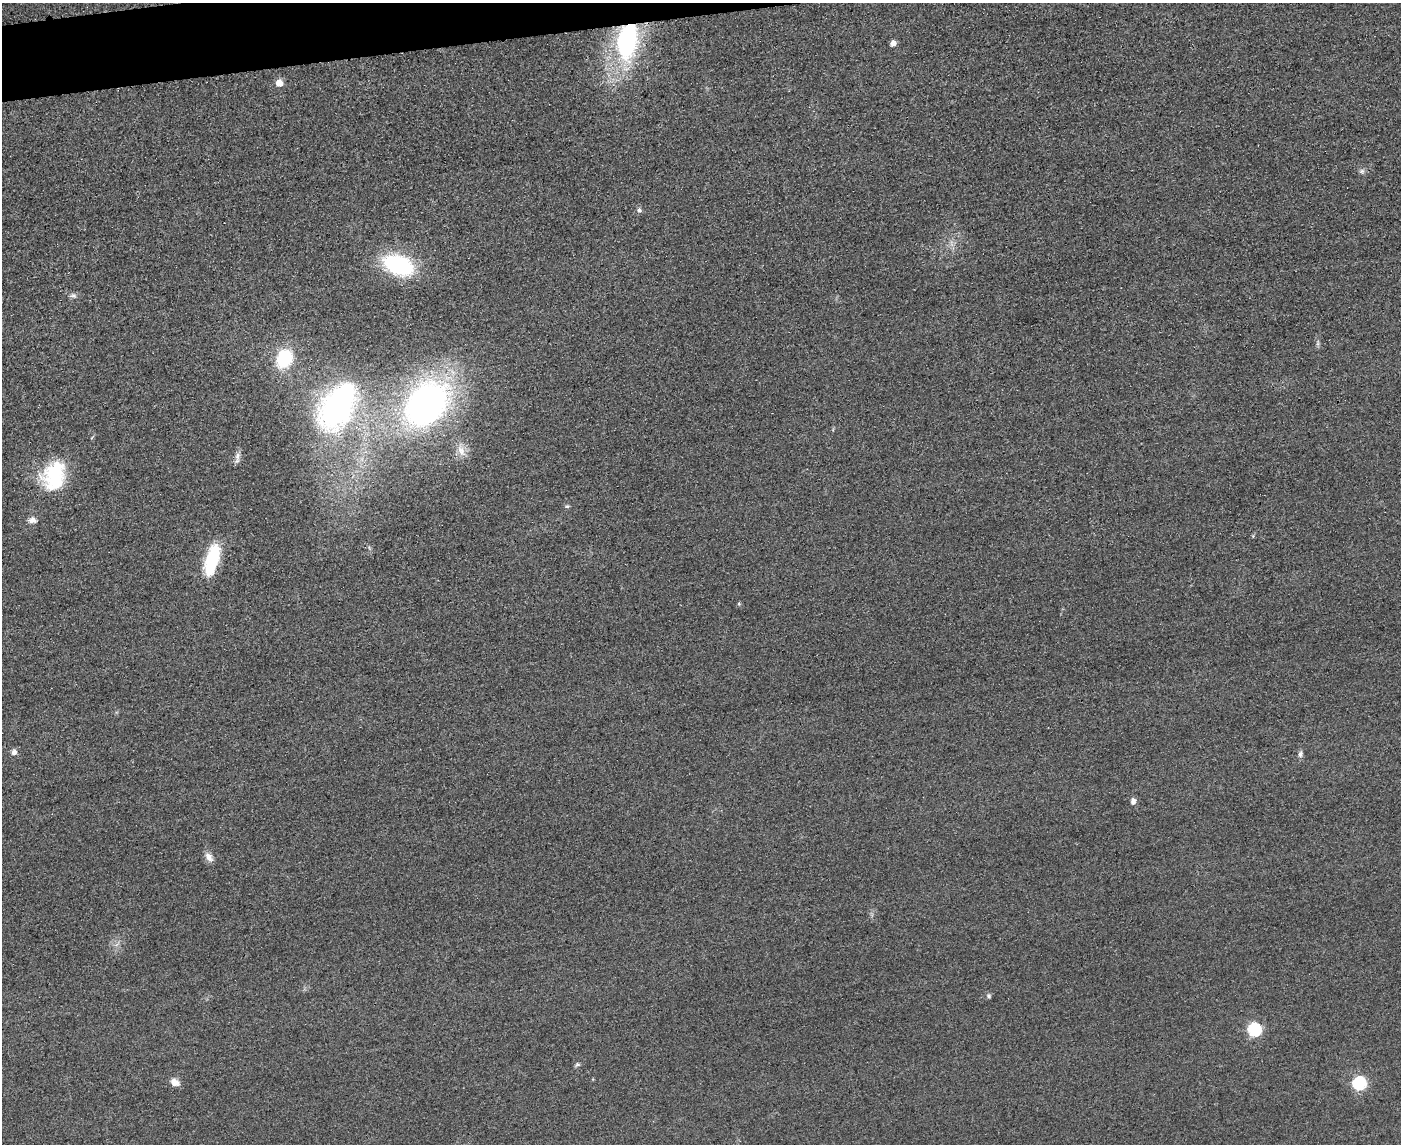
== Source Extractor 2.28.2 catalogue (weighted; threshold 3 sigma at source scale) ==
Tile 8 of 3 x 4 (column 2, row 3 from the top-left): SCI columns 1652-3050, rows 1166-2307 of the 4592 x 4615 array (HDU 1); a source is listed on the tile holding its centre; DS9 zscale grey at full resolution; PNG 1403 x 1146 px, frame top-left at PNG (2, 3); no overlay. Shown black and unused: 2% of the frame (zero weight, under 3 of 4 exposures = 3% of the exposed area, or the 3 px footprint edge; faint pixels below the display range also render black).
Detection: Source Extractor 2.28.2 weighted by HDU 2 'WHT'; one run over the whole footprint, this tile lists its part. Background 0.0674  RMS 0.017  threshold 0.0782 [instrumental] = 3 sigma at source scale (4.5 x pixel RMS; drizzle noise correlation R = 1.50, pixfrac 1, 0.05/0.05 arcsec/px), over >= 5 px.
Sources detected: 26; all 26 listed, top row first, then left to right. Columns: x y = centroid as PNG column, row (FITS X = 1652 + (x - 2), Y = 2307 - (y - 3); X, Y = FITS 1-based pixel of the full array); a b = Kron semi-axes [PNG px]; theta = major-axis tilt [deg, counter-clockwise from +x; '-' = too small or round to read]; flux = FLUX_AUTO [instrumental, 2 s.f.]
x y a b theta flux
627 40 36 19 82 260
893 43 5 4 - 13
279 83 5 5 - 26
1362 171 8 6 0 4.6
639 210 7 5 -64 4.4
398 265 21 12 -22 260
73 295 10 6 -11 5.5
284 359 16 12 64 100
426 405 53 37 48 630
338 408 47 28 61 500
461 451 18 9 -62 17
237 456 11 6 69 8.2
54 476 36 27 72 120
567 506 6 5 - 2.8
32 520 12 8 -2 8.6
212 560 33 12 75 110
739 604 5 4 - 2.2
14 752 8 7 - 6.7
1300 754 9 5 75 5.3
1133 801 8 6 90 7.4
209 857 13 8 -54 11
989 996 6 5 - 3.4
1254 1029 6 6 - 240
577 1065 7 5 15 3.3
175 1082 11 8 -26 12
1359 1083 6 6 - 250
Overlapping masked pixels (flux is a lower limit): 1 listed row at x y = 627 40